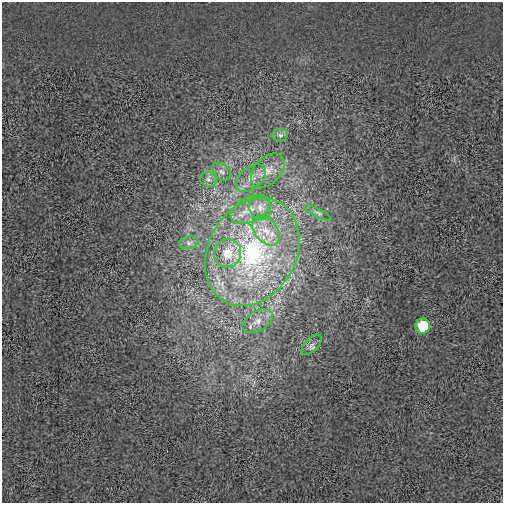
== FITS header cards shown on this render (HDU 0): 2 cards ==
NAXIS1  =                  501
NAXIS2  =                  501

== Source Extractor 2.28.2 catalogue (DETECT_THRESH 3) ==
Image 501 x 501 px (HDU 0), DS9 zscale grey, 1 PNG px = 1 image px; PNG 505 x 505 px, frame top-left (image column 1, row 501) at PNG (2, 2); each listed source drawn as its Kron ellipse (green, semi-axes under 4 px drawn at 4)
Background 0.00373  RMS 0.027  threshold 0.0797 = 3 sigma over >= 5 px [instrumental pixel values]
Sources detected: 15; all 15 listed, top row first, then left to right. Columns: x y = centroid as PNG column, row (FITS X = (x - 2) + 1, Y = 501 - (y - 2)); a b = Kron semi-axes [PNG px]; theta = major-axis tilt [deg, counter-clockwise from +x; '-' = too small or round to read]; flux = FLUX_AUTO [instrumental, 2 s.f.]
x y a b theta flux
280 135 8 6 -1 5.9
268 170 20 13 46 27
222 172 10 7 -42 7.9
251 178 17 10 39 21
208 179 8 7 - 7
260 208 12 10 -68 17
250 209 21 12 27 33
318 213 14 3 -28 5.3
266 231 17 11 -51 29
189 243 9 6 10 6.7
252 252 56 44 61 340
228 253 14 13 - 37
258 321 16 10 30 18
423 326 7 7 - 75
312 345 13 6 45 8.1